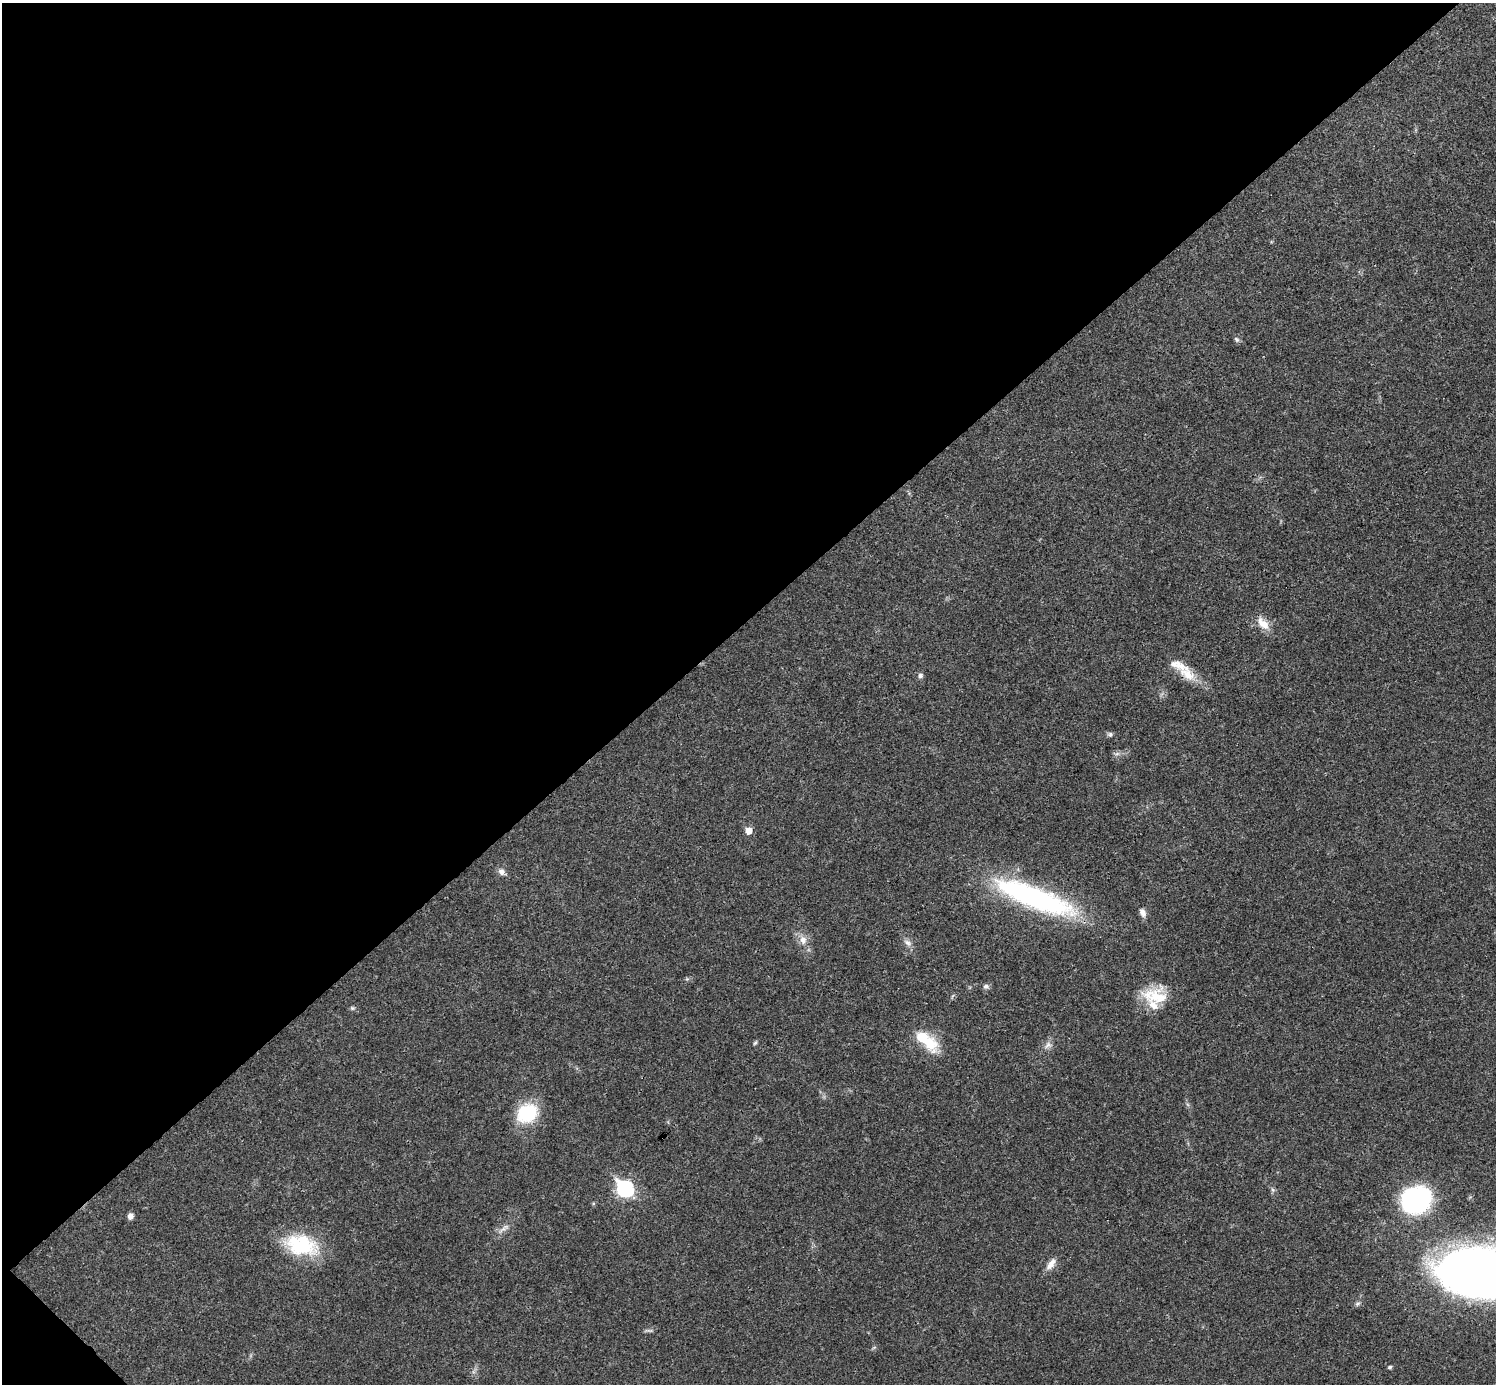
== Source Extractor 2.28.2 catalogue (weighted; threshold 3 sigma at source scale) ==
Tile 5 of 4 x 4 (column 1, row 2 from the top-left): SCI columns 1-1494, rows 2921-4302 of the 5984 x 5984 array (HDU 1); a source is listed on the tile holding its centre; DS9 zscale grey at full resolution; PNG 1498 x 1386 px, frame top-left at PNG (2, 3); no overlay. Shown black and unused: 45% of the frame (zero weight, under 3 of 4 exposures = <1% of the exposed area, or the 3 px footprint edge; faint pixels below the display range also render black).
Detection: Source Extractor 2.28.2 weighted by HDU 2 'WHT'; one run over the whole footprint, this tile lists its part. Background 0.021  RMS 0.0022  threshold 0.00997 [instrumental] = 3 sigma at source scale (4.5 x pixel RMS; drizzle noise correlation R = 1.50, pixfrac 1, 0.05/0.05 arcsec/px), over >= 5 px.
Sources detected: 33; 3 inside a brighter listed object's ellipse — not listed separately; the other 30 listed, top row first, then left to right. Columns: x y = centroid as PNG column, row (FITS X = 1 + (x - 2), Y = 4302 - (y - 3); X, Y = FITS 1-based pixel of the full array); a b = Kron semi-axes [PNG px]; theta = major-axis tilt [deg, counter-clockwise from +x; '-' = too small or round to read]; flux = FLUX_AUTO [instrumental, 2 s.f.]
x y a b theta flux
1236 339 8 6 -52 0.53
1263 624 20 10 -47 3
1187 674 29 14 -37 4.6
920 675 7 6 - 0.63
1110 734 7 6 - 0.51
1117 754 7 4 19 0.52
748 831 6 6 - 2.4
501 872 10 7 -43 1.1
1034 897 98 23 -21 45
1143 912 12 7 -67 1.2
803 940 13 10 -83 2
908 943 13 7 -37 1.2
986 986 8 6 7 0.62
1155 996 33 22 -2 7.9
352 1008 7 5 -21 0.39
925 1040 33 12 -41 9
755 1043 7 4 53 0.35
1048 1045 12 8 31 1.2
527 1113 23 19 25 12
625 1189 9 7 -46 48
1273 1190 6 4 -71 0.41
1416 1200 20 17 12 55
130 1216 7 6 - 0.98
504 1228 21 6 38 1.4
301 1245 44 25 -13 14
1051 1264 17 7 51 1.8
1481 1272 59 31 -5 340
1357 1304 8 6 20 0.54
649 1330 13 4 -2 0.52
1390 1367 4 4 - 0.44
Overlapping masked pixels (flux is a lower limit): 1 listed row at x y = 1187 674
Isophote crosses this tile's border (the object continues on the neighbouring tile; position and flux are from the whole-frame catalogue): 1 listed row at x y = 1481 1272